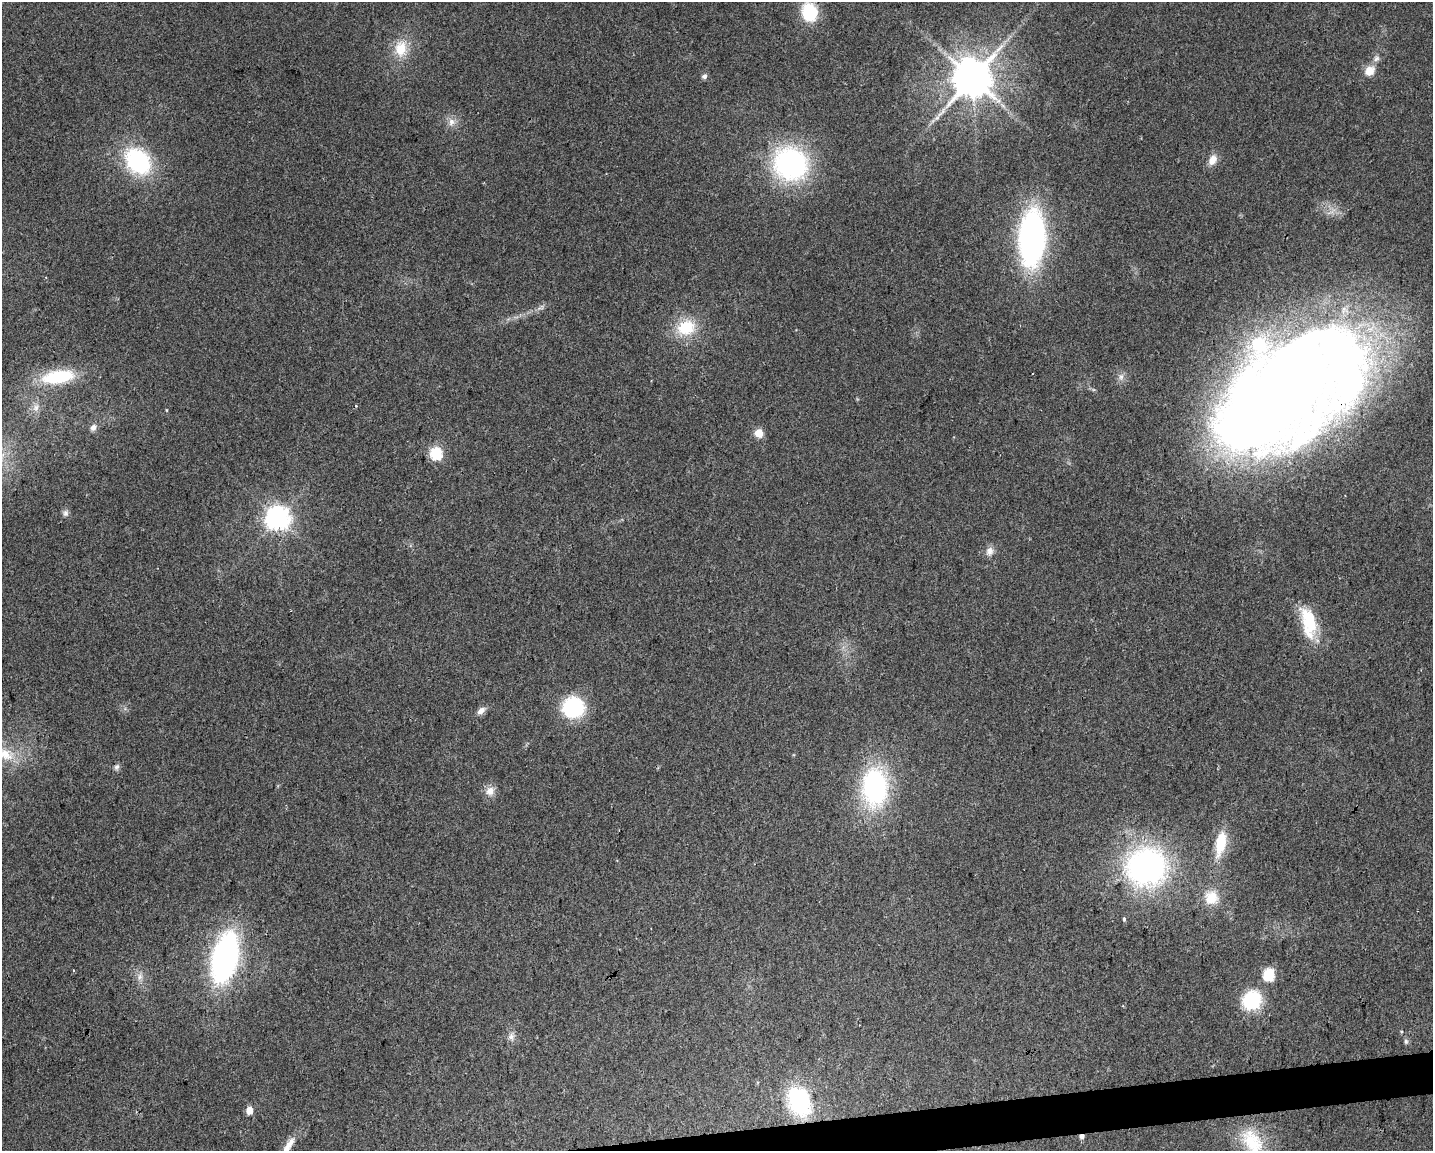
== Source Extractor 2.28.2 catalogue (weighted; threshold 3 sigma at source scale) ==
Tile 5 of 3 x 4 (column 2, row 2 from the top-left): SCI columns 1440-2870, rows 2301-3449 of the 4352 x 4599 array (HDU 1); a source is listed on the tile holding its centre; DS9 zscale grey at full resolution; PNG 1435 x 1153 px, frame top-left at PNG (2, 2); no overlay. Shown black and unused: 2% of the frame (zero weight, under 2 of 3 exposures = <1% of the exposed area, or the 3 px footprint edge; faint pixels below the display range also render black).
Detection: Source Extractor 2.28.2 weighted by HDU 2 'WHT'; one run over the whole footprint, this tile lists its part. Background 0.0444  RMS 0.0069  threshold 0.0309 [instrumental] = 3 sigma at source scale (4.5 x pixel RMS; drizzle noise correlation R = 1.50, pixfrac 1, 0.0396/0.0396 arcsec/px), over >= 5 px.
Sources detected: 52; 4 inside a brighter object's white glare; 1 cosmic-ray / hot-pixel residue — not listed; the other 47 listed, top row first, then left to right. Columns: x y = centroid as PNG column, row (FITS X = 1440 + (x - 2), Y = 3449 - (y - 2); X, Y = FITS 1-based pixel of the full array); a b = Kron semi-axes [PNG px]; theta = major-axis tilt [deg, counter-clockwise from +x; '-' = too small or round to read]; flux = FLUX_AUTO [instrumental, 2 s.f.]
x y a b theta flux
809 12 15 13 -74 38
401 48 23 18 87 17
1376 58 9 7 45 2.7
1369 71 14 11 42 8.3
704 76 7 6 - 2.1
972 78 11 10 - 2600
939 114 12 3 42 3
451 122 11 8 74 4.5
1212 160 15 10 62 6.3
138 161 25 19 -50 82
790 164 30 27 -32 140
1032 238 44 20 87 240
686 328 25 20 22 26
1345 364 118 85 78 490
58 377 39 15 9 42
1121 377 11 7 89 3.3
36 407 12 8 73 5.1
166 410 5 3 - 0.6
93 427 8 7 - 3.8
759 433 5 5 - 25
1243 434 158 54 7 390
436 453 6 6 - 83
66 513 9 7 78 2.4
278 518 8 8 - 640
990 551 12 10 69 4.5
1309 622 37 16 -80 34
573 707 17 16 - 64
481 711 11 7 45 4
3 754 41 17 -11 28
117 767 9 6 39 2
875 787 33 22 -88 130
490 791 13 11 49 5.7
1221 843 33 12 79 22
1146 866 29 27 14 230
1211 898 18 17 - 15
1124 919 5 4 - 0.96
225 957 37 18 76 220
1268 975 9 8 - 25
140 977 9 7 -78 3.4
1252 1000 14 12 43 58
511 1037 12 7 79 3.5
1406 1041 7 6 - 1.6
799 1101 22 16 -67 84
249 1110 5 4 - 12
1082 1136 4 4 - 3.2
1252 1141 37 23 -57 31
288 1145 23 7 57 8.1
Overlapping masked pixels (flux is a lower limit): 2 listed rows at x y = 1345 364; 1082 1136
Isophote crosses this tile's border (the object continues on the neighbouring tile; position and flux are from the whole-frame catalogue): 3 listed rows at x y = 3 754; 1252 1141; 288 1145